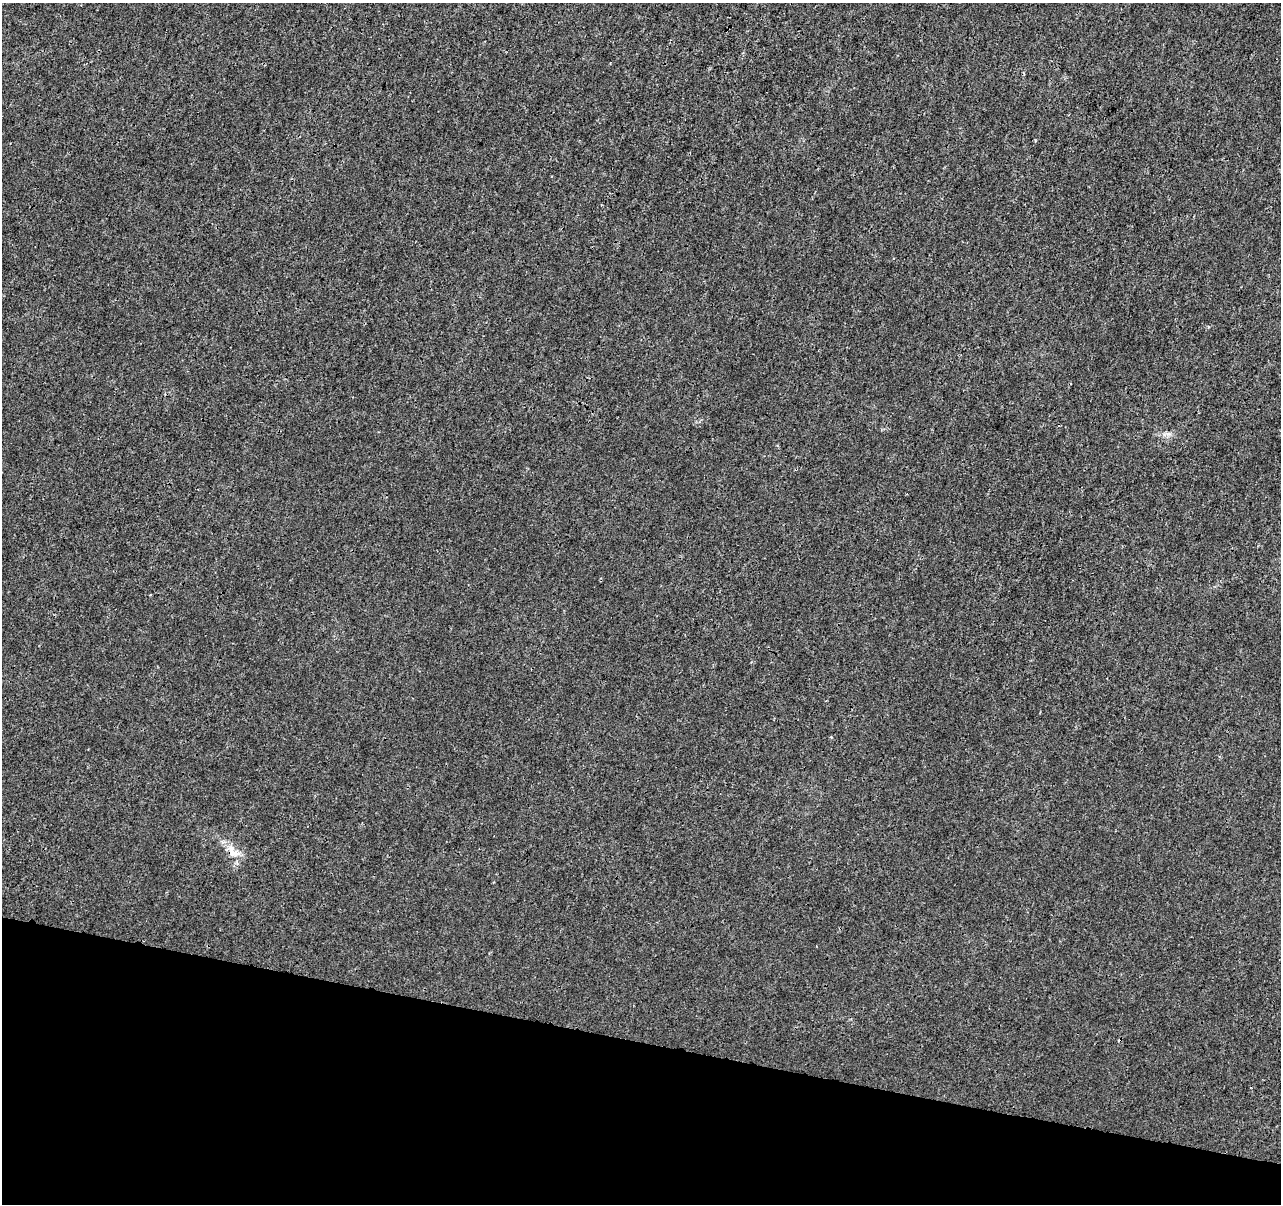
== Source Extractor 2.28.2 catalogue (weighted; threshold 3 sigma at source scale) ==
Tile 15 of 4 x 4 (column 3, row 4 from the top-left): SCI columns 2567-3845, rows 284-1485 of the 5125 x 5312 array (HDU 1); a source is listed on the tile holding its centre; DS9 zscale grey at full resolution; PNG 1283 x 1206 px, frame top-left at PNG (2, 3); no overlay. Shown black and unused: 14% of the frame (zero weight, under 3 of 4 exposures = <1% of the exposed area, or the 3 px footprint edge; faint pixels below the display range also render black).
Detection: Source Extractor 2.28.2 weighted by HDU 2 'WHT'; one run over the whole footprint, this tile lists its part. Background 5.92e-05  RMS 0.0014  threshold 0.00628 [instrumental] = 3 sigma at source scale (4.5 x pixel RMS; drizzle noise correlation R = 1.50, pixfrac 1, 0.0396/0.0396 arcsec/px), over >= 5 px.
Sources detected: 3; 1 cosmic-ray / hot-pixel residue — not listed; the other 2 listed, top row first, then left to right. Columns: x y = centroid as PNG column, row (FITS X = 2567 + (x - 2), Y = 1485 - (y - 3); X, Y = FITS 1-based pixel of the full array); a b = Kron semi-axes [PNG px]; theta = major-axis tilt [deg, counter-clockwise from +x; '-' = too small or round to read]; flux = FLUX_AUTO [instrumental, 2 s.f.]
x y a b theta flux
610 63 3 2 - 0.11
233 852 23 12 -39 2.1
Overlapping masked pixels (flux is a lower limit): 1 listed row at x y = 233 852